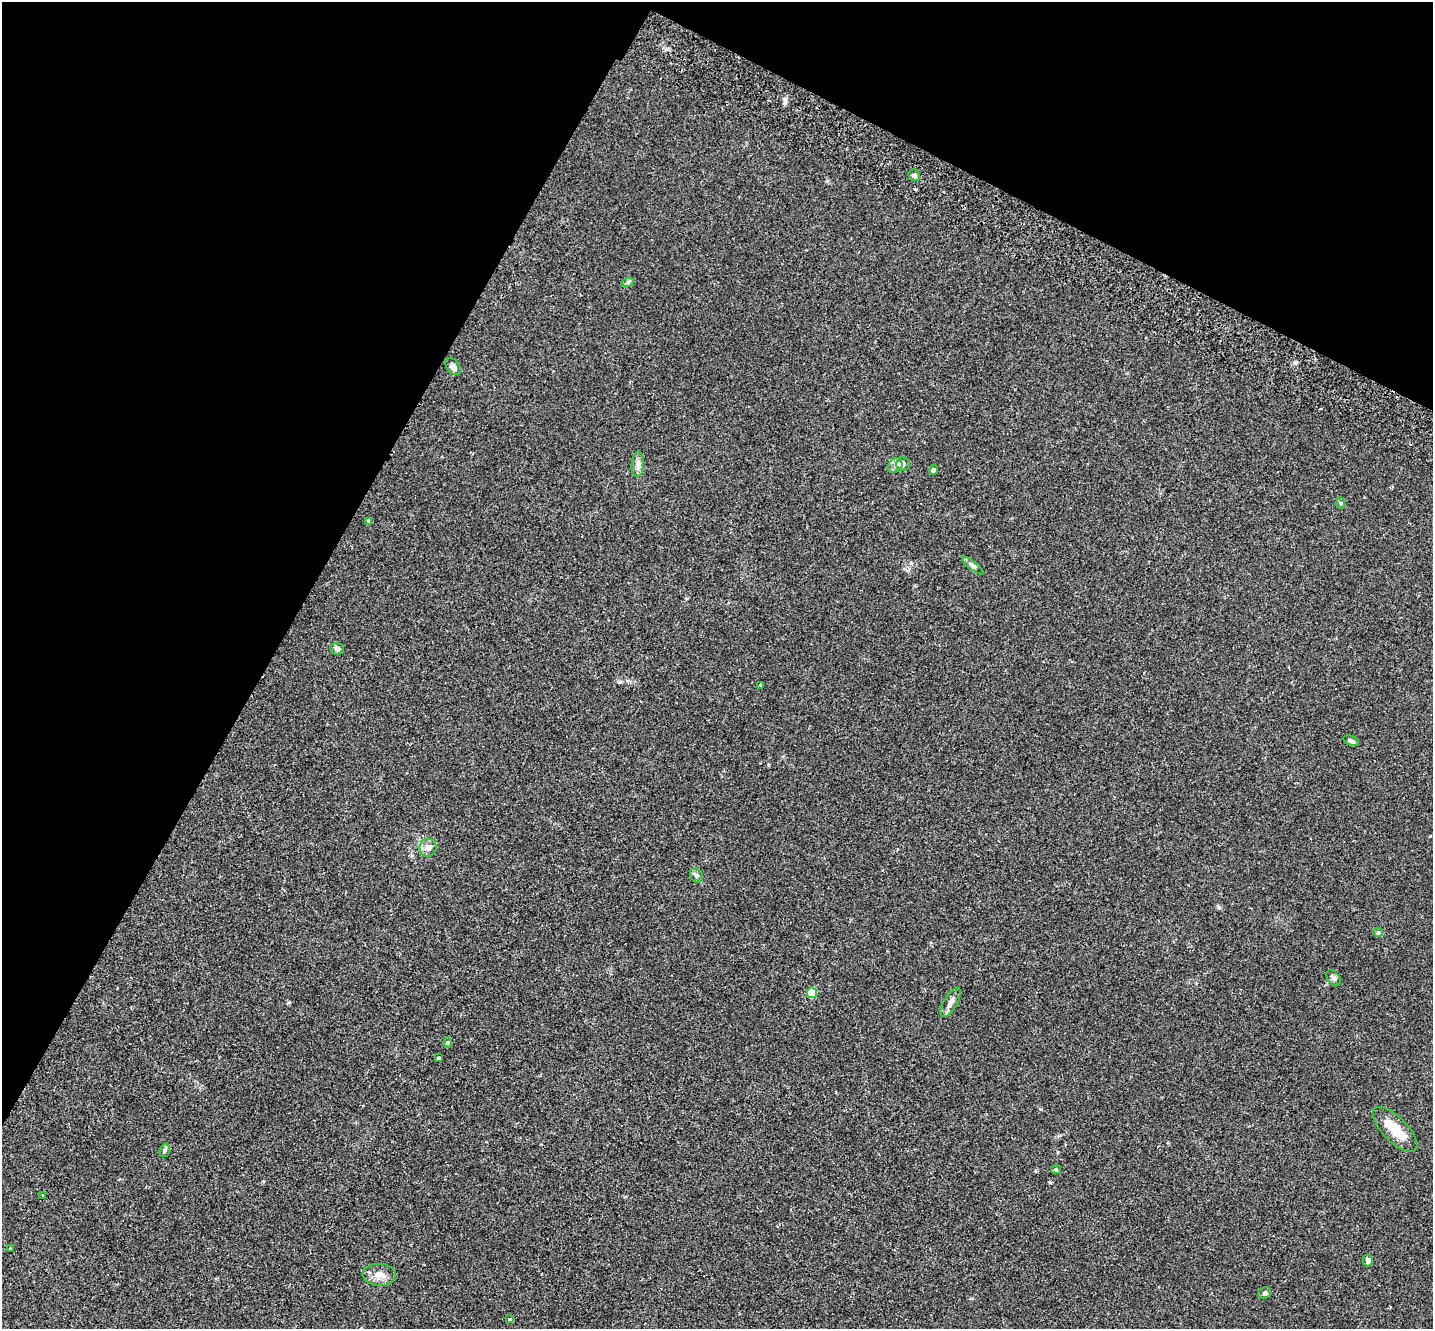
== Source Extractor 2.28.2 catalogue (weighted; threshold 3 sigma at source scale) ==
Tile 2 of 4 x 4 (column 2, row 1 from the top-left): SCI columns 1466-2896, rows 4316-5642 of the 5789 x 5842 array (HDU 1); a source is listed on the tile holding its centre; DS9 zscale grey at full resolution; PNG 1435 x 1331 px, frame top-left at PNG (2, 2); each listed source drawn as its Kron ellipse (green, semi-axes under 4 px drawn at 4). Shown black and unused: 28% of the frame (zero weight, under 2 of 3 exposures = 3% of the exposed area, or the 3 px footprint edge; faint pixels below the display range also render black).
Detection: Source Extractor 2.28.2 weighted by HDU 2 'WHT'; one run over the whole footprint, this tile lists its part. Background 0.0141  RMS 0.0061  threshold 0.0276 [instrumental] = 3 sigma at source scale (4.5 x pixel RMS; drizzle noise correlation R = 1.50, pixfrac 1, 0.05/0.05 arcsec/px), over >= 5 px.
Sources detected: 31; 1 inside a brighter object's white glare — neither listed nor drawn; the other 30 listed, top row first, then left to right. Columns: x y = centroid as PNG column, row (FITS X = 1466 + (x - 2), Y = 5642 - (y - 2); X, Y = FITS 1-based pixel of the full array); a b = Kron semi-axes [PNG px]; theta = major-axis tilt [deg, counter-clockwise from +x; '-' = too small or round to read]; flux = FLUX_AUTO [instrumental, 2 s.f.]
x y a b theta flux
914 175 6 5 - 1.5
628 282 6 4 18 0.93
453 366 9 6 -55 2.2
638 464 12 6 86 2.6
903 464 7 6 - 2.3
895 465 8 6 48 2.1
933 470 5 4 - 1.5
1341 503 6 4 -88 0.76
368 521 4 3 - 2.4
973 565 13 3 -38 1.6
337 649 6 6 - 1.8
761 685 3 2 - 0.84
1351 741 8 4 -23 1.4
428 848 9 8 - 3.9
697 875 8 6 -56 1.5
1378 932 4 4 - 0.75
1334 978 9 6 -50 1.7
812 993 5 5 - 22
950 1002 16 6 60 3.5
448 1042 5 3 - 0.86
439 1058 4 3 - 2.2
1395 1129 29 12 -45 13
165 1150 7 5 74 1.1
1056 1170 5 4 - 0.73
42 1195 3 2 - 0.71
11 1249 3 3 - 5.1
1368 1261 6 5 - 2.1
379 1275 17 11 -3 5.5
1265 1293 6 5 - 1.2
509 1319 3 3 - 2.1